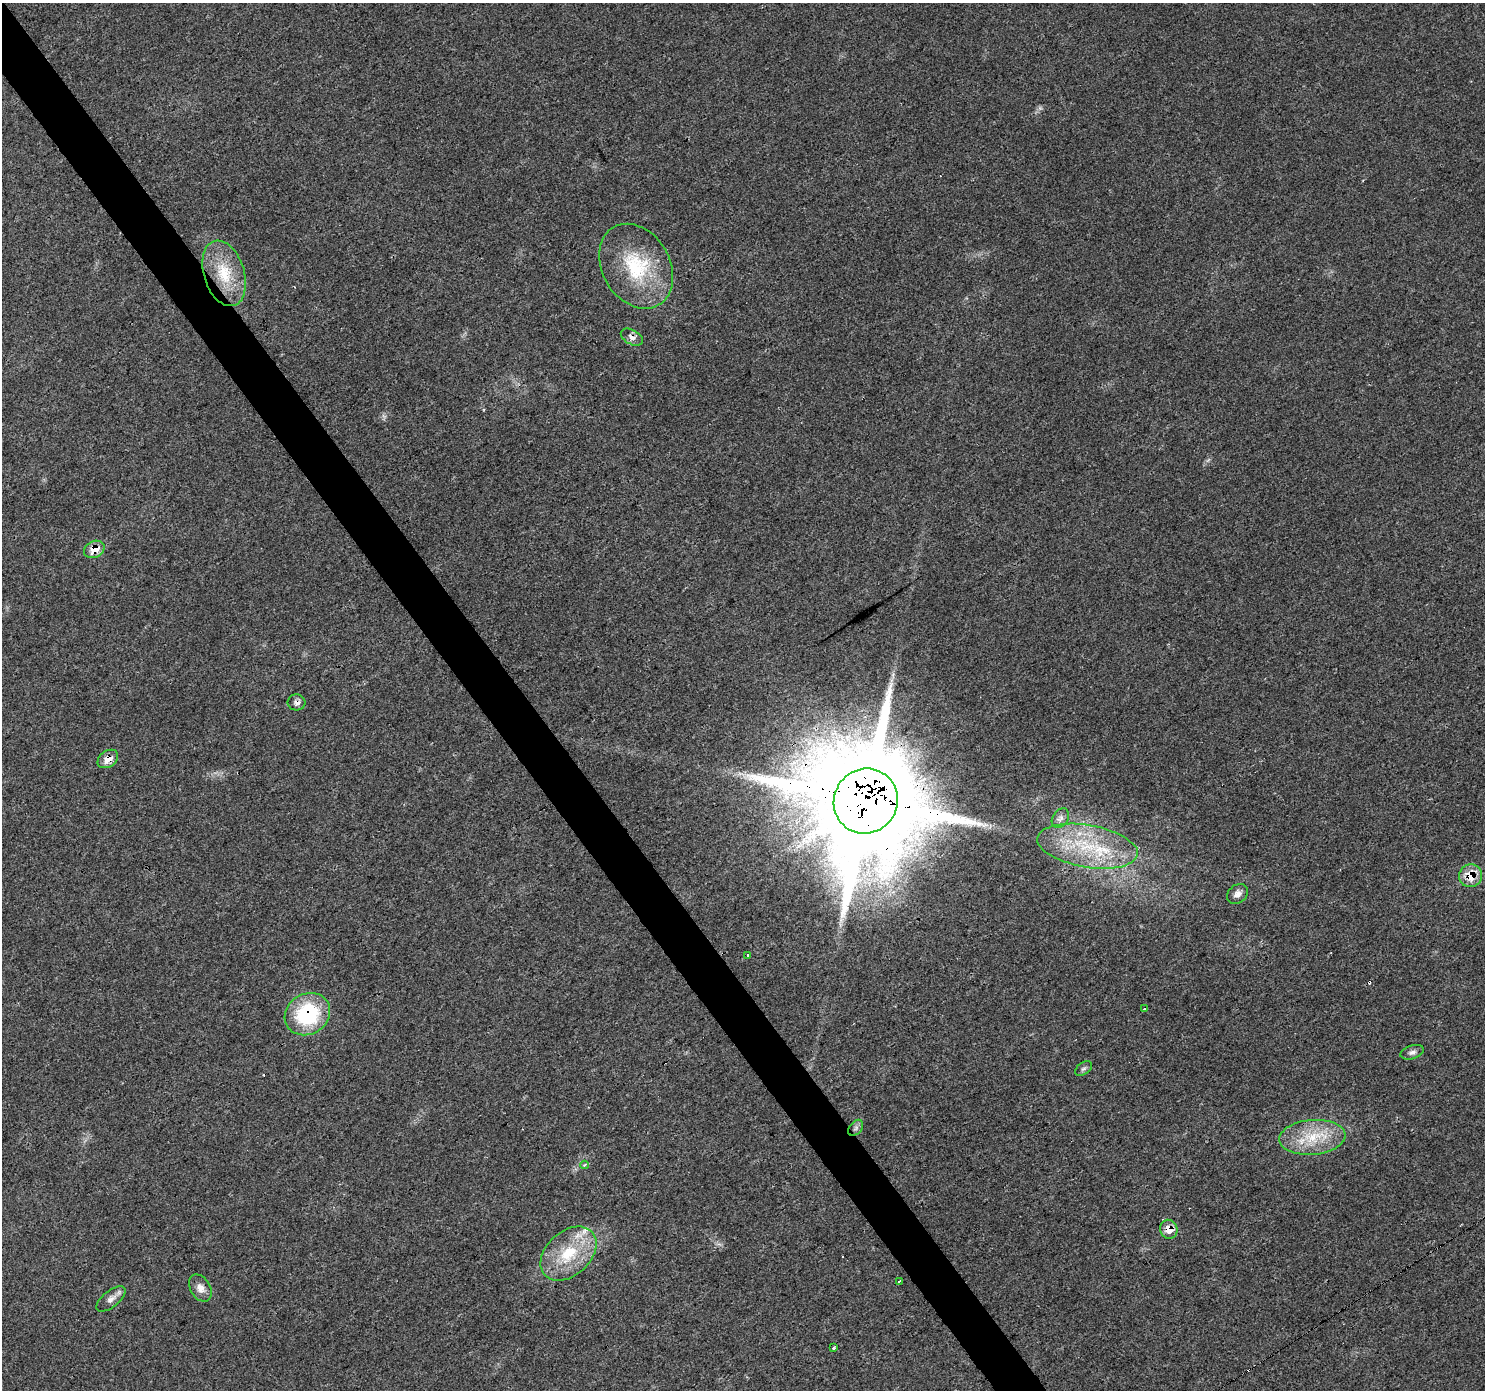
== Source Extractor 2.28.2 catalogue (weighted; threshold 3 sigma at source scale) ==
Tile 11 of 4 x 4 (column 3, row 3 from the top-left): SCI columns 2977-4459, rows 1577-2964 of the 5946 x 5872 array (HDU 1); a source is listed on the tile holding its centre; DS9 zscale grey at full resolution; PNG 1487 x 1392 px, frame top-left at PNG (2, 3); each listed source drawn as its Kron ellipse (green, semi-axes under 4 px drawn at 4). Shown black and unused: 4% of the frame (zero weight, under 3 of 4 exposures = <1% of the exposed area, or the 3 px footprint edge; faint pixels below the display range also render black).
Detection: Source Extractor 2.28.2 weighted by HDU 2 'WHT'; one run over the whole footprint, this tile lists its part. Background 0.0202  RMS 0.0031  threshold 0.0139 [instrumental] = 3 sigma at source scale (4.5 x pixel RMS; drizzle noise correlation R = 1.50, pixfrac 1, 0.0396/0.0396 arcsec/px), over >= 5 px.
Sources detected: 31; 5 cosmic-ray / hot-pixel residue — neither listed nor drawn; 1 inside a brighter listed object's ellipse — not listed separately; the other 25 listed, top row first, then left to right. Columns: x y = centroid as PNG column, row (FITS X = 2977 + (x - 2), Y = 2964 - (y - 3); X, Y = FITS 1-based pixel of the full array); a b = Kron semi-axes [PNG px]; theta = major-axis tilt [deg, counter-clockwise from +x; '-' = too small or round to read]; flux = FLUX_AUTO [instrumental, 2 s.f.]
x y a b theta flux
636 266 45 34 -59 24
224 273 34 20 -72 13
632 337 12 7 -29 1.6
94 549 10 8 27 4.5
296 702 9 8 - 1.2
108 759 11 8 35 3.1
866 801 33 31 53 8800
1060 818 10 7 56 1.4
1087 846 51 21 -10 23
1470 876 11 11 - 6.2
1238 894 11 9 36 1.8
747 955 4 3 - 0.38
1145 1008 3 3 - 1.2
307 1014 23 20 31 26
1412 1052 12 6 18 1.2
1083 1069 10 6 35 0.85
856 1128 9 6 51 0.95
1312 1137 33 17 5 12
585 1165 4 4 - 0.78
1169 1229 9 8 - 3.8
568 1254 32 22 42 15
899 1281 3 2 - 0.71
200 1288 14 10 -60 2.5
111 1299 17 8 38 2
834 1347 3 3 - 2.1
Overlapping masked pixels (flux is a lower limit): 8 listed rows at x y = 632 337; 94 549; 296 702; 108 759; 866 801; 1470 876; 307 1014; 1169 1229